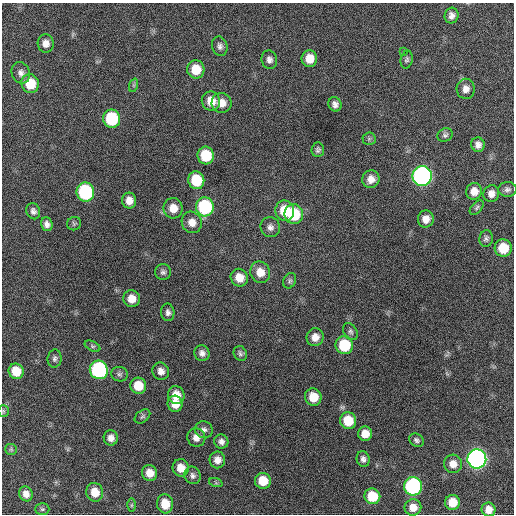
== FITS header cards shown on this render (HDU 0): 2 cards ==
NAXIS1  =                  512 / Axis length
NAXIS2  =                  512 / Axis length

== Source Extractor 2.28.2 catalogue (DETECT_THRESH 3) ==
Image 512 x 512 px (HDU 0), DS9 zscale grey, 1 PNG px = 1 image px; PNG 516 x 516 px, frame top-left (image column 1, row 512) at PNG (2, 3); each listed source drawn as its Kron ellipse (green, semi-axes under 4 px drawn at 4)
Background 545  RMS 16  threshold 46.9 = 3 sigma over >= 5 px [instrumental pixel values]
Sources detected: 92; all 92 listed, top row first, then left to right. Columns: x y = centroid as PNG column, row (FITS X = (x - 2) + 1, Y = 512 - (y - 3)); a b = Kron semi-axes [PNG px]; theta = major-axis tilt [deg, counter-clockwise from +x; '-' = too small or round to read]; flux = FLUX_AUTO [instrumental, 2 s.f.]
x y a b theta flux
452 16 8 7 - 5300
46 43 9 8 - 6900
220 46 10 7 -75 4300
404 52 3 2 - 3500
309 59 8 8 - 15000
269 60 9 7 -76 4900
407 60 9 6 77 2400
196 69 9 8 - 23000
21 73 11 9 -67 5700
30 84 9 8 - 30000
134 85 7 4 71 1700
466 89 10 9 - 6600
211 101 10 9 - 14000
222 103 10 10 - 11000
335 104 7 6 - 4700
112 119 9 8 - 68000
445 135 8 6 28 2700
369 139 6 6 - 2000
478 145 7 6 - 4900
318 150 7 6 - 2800
206 155 9 8 - 38000
422 176 10 9 - 390000
371 179 9 8 - 8600
196 180 9 8 - 39000
507 189 9 7 1 3400
474 191 8 8 - 9200
85 192 9 9 - 120000
491 194 8 8 - 6700
129 201 8 7 - 8300
205 207 9 9 - 95000
173 208 10 9 - 12000
477 208 9 5 47 2100
33 211 8 6 -68 3900
285 211 10 9 - 28000
294 214 10 9 - 49000
426 219 8 8 - 8800
192 222 11 10 - 9800
47 224 7 5 -71 4300
74 224 7 6 - 2100
270 227 10 9 - 5500
486 239 8 6 80 3200
503 248 9 8 - 26000
163 272 8 8 - 3300
260 272 11 9 -68 14000
239 278 9 8 - 14000
290 281 8 6 65 2500
132 299 8 8 - 11000
168 312 9 6 -87 3900
350 332 9 6 -58 3100
315 337 9 8 - 8500
344 345 9 8 - 45000
92 346 8 4 -26 2100
202 353 8 7 - 4900
240 353 8 6 -57 2600
55 359 9 7 84 3100
99 370 9 9 - 160000
16 371 8 7 - 21000
161 371 9 8 - 6100
119 374 8 7 - 3000
138 386 8 7 - 21000
176 395 9 8 - 14000
313 397 9 8 - 19000
175 404 8 7 - 13000
3 411 6 5 - 1700
142 416 9 6 39 2400
348 421 8 8 - 27000
204 430 9 8 - 4000
365 434 7 7 - 12000
196 437 9 9 - 7700
111 438 7 7 - 6400
416 440 8 6 -33 2800
221 442 7 7 - 4500
11 449 6 5 - 1900
363 459 8 6 -77 4100
477 459 9 9 - 490000
217 460 8 8 - 7400
453 464 9 9 - 9500
181 468 8 8 - 11000
150 473 8 7 - 11000
192 475 9 8 - 4000
263 481 8 8 - 20000
216 483 7 4 -18 1700
413 486 9 9 - 160000
95 492 9 8 - 16000
26 494 8 6 -62 6900
372 496 8 7 - 29000
453 502 7 7 - 17000
165 504 9 8 - 15000
131 505 6 4 89 1700
413 507 8 8 - 10000
42 509 7 5 0 1800
489 510 7 6 - 8800
At the frame edge (FLAGS 8, measured only in part): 1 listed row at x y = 3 411